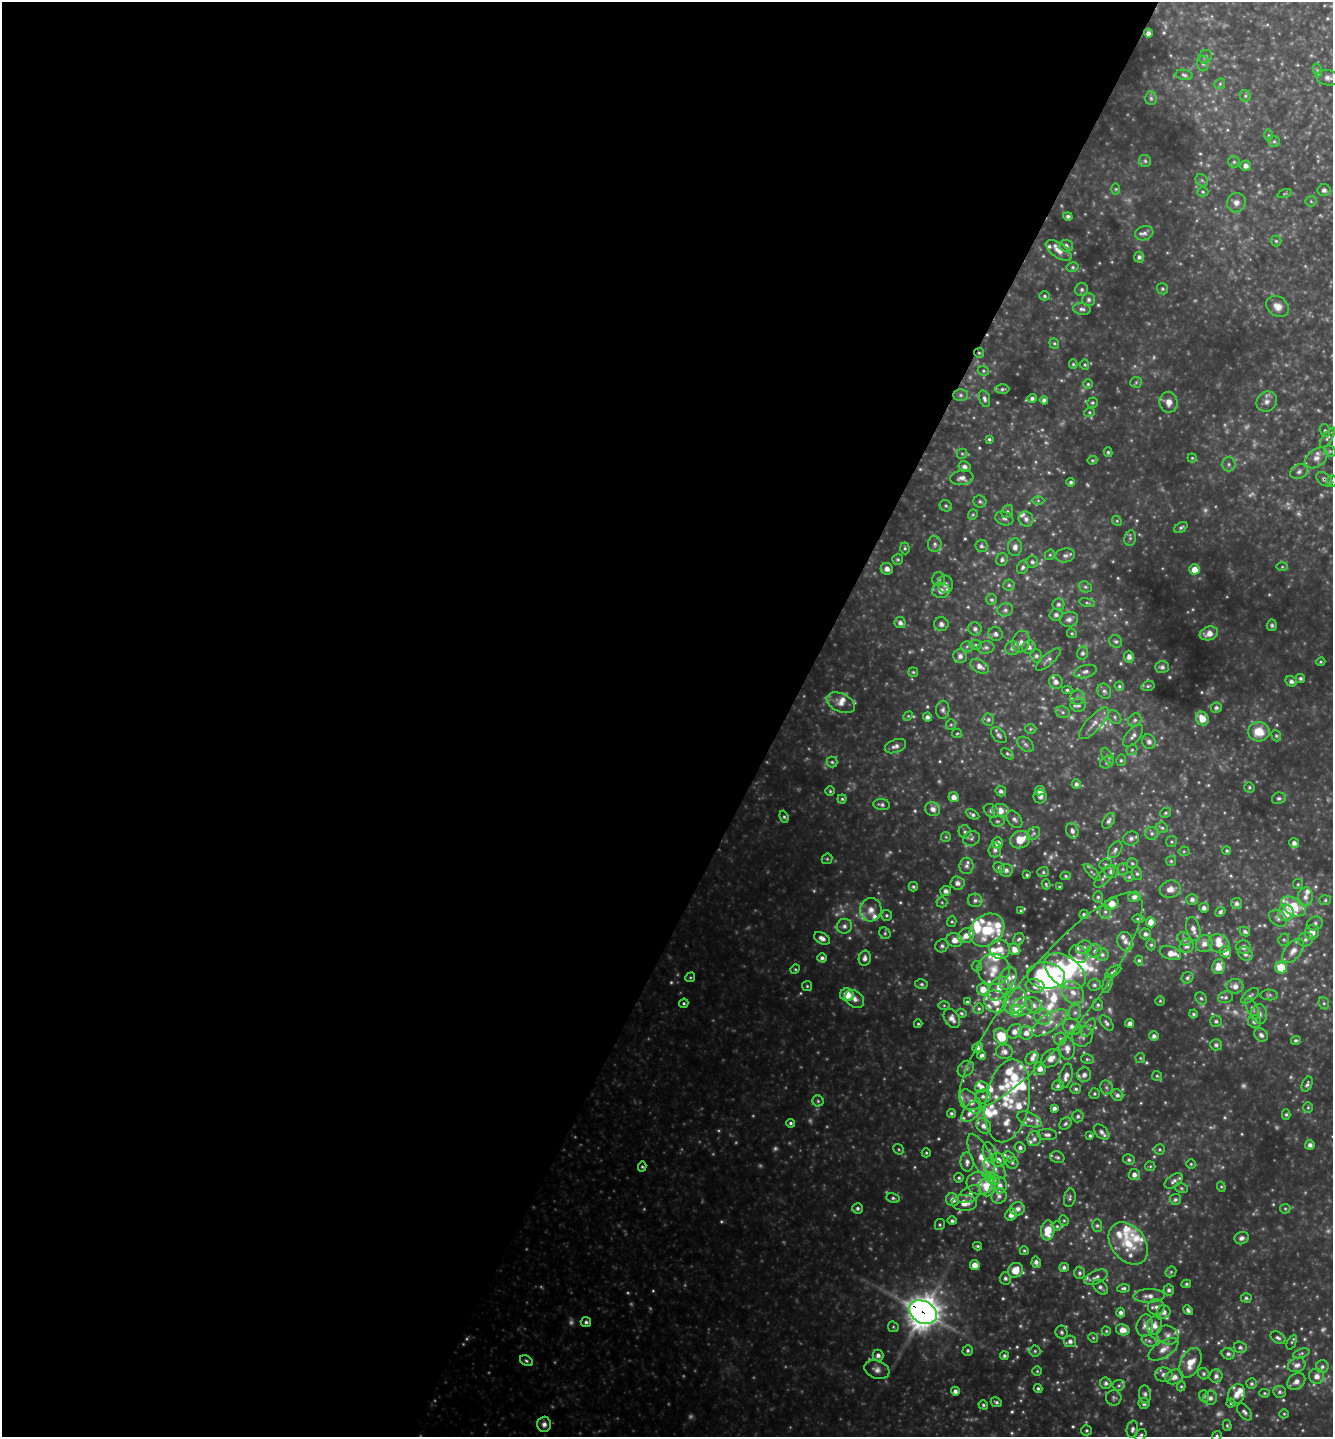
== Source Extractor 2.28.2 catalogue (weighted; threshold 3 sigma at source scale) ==
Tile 5 of 4 x 4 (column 1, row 2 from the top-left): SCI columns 147-1477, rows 2873-4307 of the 5754 x 5745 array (HDU 1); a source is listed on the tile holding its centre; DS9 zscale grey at full resolution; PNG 1335 x 1439 px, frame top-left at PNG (2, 2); each listed source drawn as its Kron ellipse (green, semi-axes under 4 px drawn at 4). Shown black and unused: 59% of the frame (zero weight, under 3 of 4 exposures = <1% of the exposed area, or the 3 px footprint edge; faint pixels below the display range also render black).
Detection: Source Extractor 2.28.2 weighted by HDU 2 'WHT'; one run over the whole footprint, this tile lists its part. Background 0.345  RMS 0.037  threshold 0.165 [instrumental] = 3 sigma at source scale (4.5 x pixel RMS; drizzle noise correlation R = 1.50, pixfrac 1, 0.05/0.05 arcsec/px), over >= 5 px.
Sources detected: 747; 75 too faint to see at this stretch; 1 inside a brighter object's white glare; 1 cosmic-ray / hot-pixel residue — neither listed nor drawn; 90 inside a brighter listed object's ellipse — not listed separately; of the other 580, all 500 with FLUX_AUTO >= 4.84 (the completeness limit of this list) listed and drawn (80 fainter detections not listed), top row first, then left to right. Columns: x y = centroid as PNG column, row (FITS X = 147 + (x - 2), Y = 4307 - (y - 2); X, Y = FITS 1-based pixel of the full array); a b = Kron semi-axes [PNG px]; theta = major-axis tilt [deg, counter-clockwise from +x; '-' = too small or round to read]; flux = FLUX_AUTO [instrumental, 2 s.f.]
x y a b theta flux
1148 33 4 4 - 17
1205 57 7 6 - 10
1203 63 8 6 -90 9.5
1317 70 7 4 -72 6.8
1184 75 8 5 -10 9.1
1328 78 12 7 -10 17
1220 84 6 5 - 6
1245 96 6 5 - 7.3
1151 98 7 6 - 8
1269 135 6 4 89 4.9
1274 141 6 5 - 8
1145 161 6 6 - 9
1234 162 5 5 - 6.6
1246 166 5 5 - 17
1202 180 7 5 -44 7.9
1116 189 6 4 89 5.3
1324 190 6 6 - 12
1203 192 6 4 0 5.4
1284 194 7 3 19 5.6
1311 201 5 5 - 5.7
1236 203 10 9 - 24
1068 216 5 4 - 9.6
1144 233 9 7 17 15
1276 241 5 5 - 6.6
1066 246 7 6 - 14
1059 250 15 7 -34 33
1139 257 5 5 - 10
1073 267 6 5 - 7.2
1082 289 7 6 - 11
1162 289 5 5 - 6.6
1045 296 5 4 - 7.1
1089 299 6 6 - 12
1278 306 12 9 -37 35
1082 309 9 6 -7 13
1054 344 6 4 -68 5.7
979 353 5 5 - 6.2
1073 364 5 4 - 5.5
1085 365 5 4 - 5.1
983 371 6 4 -21 5.7
1136 382 6 5 - 6.7
1088 384 5 5 - 6.1
1002 389 7 4 2 7.3
961 395 7 6 - 9.2
1032 398 5 4 - 11
984 399 9 5 -74 12
1044 400 4 4 - 14
1169 402 10 9 - 31
1267 402 11 9 49 23
1092 403 5 5 - 6
1089 412 5 4 - 5.6
1325 431 6 5 - 7
1327 438 12 4 57 11
989 439 4 3 - 6.3
1330 451 6 5 - 6.2
1108 452 5 4 - 6.7
962 454 5 5 - 5.9
1192 458 4 4 - 4.9
1316 458 13 8 39 28
1092 460 5 4 - 5.2
1229 464 7 7 - 11
964 466 6 5 - 14
1299 472 9 7 25 15
962 478 11 7 6 20
1324 479 9 6 -38 12
1332 481 6 5 - 6.9
1071 482 4 4 - 8.8
980 501 6 6 - 8.8
1038 501 6 4 0 6.3
946 506 6 5 - 7
1007 511 7 5 69 9.5
973 515 6 4 68 5.3
1004 518 9 6 -21 12
1026 519 8 7 - 17
1117 521 5 4 - 5.3
1181 527 7 4 32 7.8
1130 538 8 5 80 9.1
935 544 8 6 89 12
981 546 6 6 - 9.6
1015 547 9 7 87 18
905 548 6 4 -87 6.7
1050 555 5 5 - 5.6
1065 555 10 7 9 13
898 559 5 5 - 6.9
1002 560 6 5 - 12
1032 562 6 6 - 11
1023 567 7 5 66 9.8
1282 567 6 4 1 5.2
887 569 6 5 - 22
1194 569 5 5 - 38
939 579 7 6 - 11
945 584 9 7 -84 20
1009 585 5 5 - 7.8
1085 587 7 5 -20 7.8
941 591 8 7 - 28
992 600 5 5 - 8.1
1087 603 8 3 -13 6.3
1058 604 6 6 - 10
1005 610 8 6 15 14
1056 615 6 6 - 11
1069 619 9 7 9 17
900 623 5 5 - 16
941 624 7 7 - 13
1272 625 6 5 - 7.8
975 629 7 6 - 14
1072 633 5 4 - 5.6
1209 633 9 6 17 35
996 634 7 6 - 12
1116 641 7 6 - 8.5
1021 642 11 8 73 22
976 645 6 5 - 6.4
967 647 6 6 - 9.3
986 647 8 6 5 11
1029 647 7 6 - 15
1012 648 7 7 - 15
1082 653 6 5 - 10
960 656 7 7 - 18
1036 656 7 5 -73 9.6
1129 657 6 5 - 19
1048 659 15 5 41 16
1321 662 5 4 - 4.9
980 666 10 6 -31 27
1162 667 7 6 - 12
1085 671 11 6 15 16
913 672 5 5 - 5.5
1300 678 4 4 - 9.4
1291 681 6 5 - 14
1056 682 7 6 - 17
1119 686 5 4 - 7.1
1148 686 7 4 16 6.1
1067 690 5 4 - 7
1104 691 8 6 -60 12
1077 697 7 7 - 15
841 703 15 9 -25 37
1078 705 7 7 - 14
1216 708 5 5 - 10
943 710 9 6 86 12
1063 712 7 5 -22 9.8
908 716 5 4 - 5.3
927 717 4 4 - 14
1115 717 8 5 -44 9.4
988 719 6 6 - 10
1202 719 7 6 - 56
1135 720 7 6 - 12
1094 723 20 7 47 33
951 724 5 5 - 6
1030 729 6 5 - 5.7
1259 732 11 10 - 81
957 733 5 4 - 4.9
999 735 9 6 -47 11
1133 736 13 6 50 19
1276 736 6 4 -67 6
1149 742 7 6 - 13
1026 744 9 6 -40 11
895 746 11 6 21 20
1132 750 6 5 - 6.2
1007 754 7 4 -37 6.8
1107 756 9 5 -55 8.8
1121 760 6 4 76 6.7
832 762 5 5 - 7.1
1107 762 7 6 - 9.6
1076 784 5 4 - 11
1249 787 5 5 - 6.3
830 791 5 4 - 6.1
1001 791 5 5 - 13
1040 791 5 4 - 22
954 797 5 5 - 24
1040 797 7 6 - 14
1279 798 7 5 21 8.7
842 799 4 4 - 6.3
882 804 8 5 -7 11
933 809 7 7 - 23
1000 810 8 6 -7 47
991 811 8 6 -35 13
1165 813 5 4 - 6.6
972 814 7 4 -29 10
784 817 6 4 -69 7.1
1014 819 10 6 -51 15
997 821 7 5 -12 7.9
1109 821 9 5 57 14
1162 828 6 5 - 7.4
1072 831 8 6 -68 14
965 832 6 6 - 9.1
1152 833 6 6 - 9.7
1033 834 7 5 45 8.2
946 837 5 5 - 5.1
972 838 8 7 - 12
1131 838 8 7 - 14
1020 840 10 8 22 71
1171 842 5 5 - 5.8
998 843 5 5 - 28
1294 843 5 4 - 16
995 850 7 6 - 16
1115 850 9 6 55 12
1184 851 5 5 - 5.1
1227 851 4 4 - 6.6
827 859 6 5 - 5.7
1171 861 5 5 - 5.5
1132 863 5 5 - 6.5
1105 864 6 5 - 6.2
967 866 8 7 - 14
999 868 6 5 - 11
1123 869 5 5 - 6.2
1006 870 6 6 - 16
1043 872 6 5 - 7.3
1092 872 11 4 -45 7.6
1111 872 6 6 - 17
1137 874 6 5 - 7.3
1027 875 4 3 - 5.3
1066 876 5 4 - 6.3
1104 876 13 6 50 16
1129 877 5 5 - 5.2
957 883 7 6 - 18
1046 884 5 3 - 5.4
1298 884 5 5 - 5.6
913 887 5 4 - 7.4
1059 887 3 3 - 5.3
1170 889 10 8 14 28
946 891 5 5 - 16
1098 897 6 5 - 7.7
1134 897 6 5 - 15
1305 897 9 7 81 25
1192 899 5 5 - 15
975 900 7 7 - 12
1325 900 6 5 - 7
942 902 5 5 - 5.8
1236 903 5 5 - 14
1111 904 7 5 38 47
1293 906 13 8 -31 170
1204 908 5 4 - 11
871 910 11 10 - 32
1021 911 4 4 - 5
1105 912 7 6 - 11
1220 912 5 4 - 9.8
1286 913 8 8 - 80
1084 914 4 4 - 7.9
887 915 5 5 - 7.7
1278 918 10 7 -39 17
1138 919 6 3 -6 6.7
952 922 5 4 - 5.4
1151 922 5 5 - 44
1315 923 8 6 21 12
844 926 7 7 - 16
1193 929 12 6 -76 22
987 930 19 15 38 150
1245 931 5 4 - 11
1312 932 7 7 - 36
885 933 6 5 - 7.6
1145 934 5 5 - 13
966 936 8 7 - 30
822 938 8 5 -29 21
1019 939 6 5 - 7.6
1184 939 7 5 -45 10
1305 939 8 7 - 14
954 940 8 7 - 32
1284 940 6 5 - 7.3
1125 942 9 7 -73 18
1204 944 8 8 - 27
1219 944 11 9 -26 40
1151 945 5 4 - 6.3
942 946 7 6 - 12
1187 946 7 7 - 21
1084 947 8 6 24 13
1243 947 7 7 - 14
1000 949 10 9 - 36
1015 949 6 5 - 30
1095 951 7 6 - 12
1293 951 14 8 51 31
1226 952 6 5 - 39
1170 953 11 6 -21 32
1078 954 10 8 -45 17
1245 954 7 6 - 17
1102 955 6 6 - 11
822 958 4 4 - 12
865 958 7 6 - 16
1139 960 5 4 - 6.3
977 966 5 5 - 6
1219 967 7 6 - 44
1281 968 6 5 - 95
795 969 5 4 - 4.8
994 969 16 15 - 67
1065 971 23 14 -36 350
1113 972 9 4 32 9.1
1046 976 19 13 -7 660
690 977 5 4 - 5.2
1008 978 12 8 65 40
1187 978 6 5 - 9.4
921 984 6 5 - 7.8
1108 984 9 4 73 8.7
1094 985 6 5 - 9.3
807 986 5 5 - 6.1
1035 986 9 6 -10 24
1235 986 8 7 - 26
983 989 6 6 - 40
999 989 13 9 57 42
1073 992 12 10 -46 43
847 995 7 6 - 74
1269 995 8 5 -4 7.8
1250 996 10 5 39 12
1226 997 8 6 13 10
1201 998 6 5 - 7.2
855 999 10 8 -39 22
1015 1001 14 10 58 39
1051 1001 137 35 51 770
1160 1001 5 5 - 5.4
967 1002 4 3 - 6.7
996 1002 12 10 -43 45
684 1003 5 4 - 6.4
1324 1003 6 5 - 7.6
944 1005 6 4 0 5.1
1034 1005 9 7 -46 20
1098 1005 6 5 - 8.3
1023 1006 10 9 - 29
1252 1008 11 5 -63 14
979 1009 5 5 - 6.7
1016 1011 6 6 - 95
1075 1012 8 6 74 12
961 1013 5 4 - 5.5
1193 1014 4 4 - 7.9
1259 1014 10 8 -79 18
1042 1016 9 8 - 23
952 1019 10 7 -58 22
1216 1021 6 5 - 9.7
1255 1021 6 6 - 17
1049 1023 20 8 34 53
1107 1023 9 5 -51 12
1130 1023 4 4 - 16
918 1024 4 3 - 4.9
1072 1027 9 7 -29 22
1089 1028 10 5 59 12
1015 1031 8 6 39 25
1026 1033 7 6 - 24
1261 1035 7 6 - 13
1001 1036 8 6 -58 98
1082 1036 10 10 - 22
1154 1036 5 5 - 13
1060 1039 6 6 - 9.3
1296 1040 5 4 - 6.6
1216 1045 6 5 - 11
978 1047 5 4 - 15
1067 1048 11 7 -88 29
1004 1052 8 7 - 19
982 1055 4 4 - 10
1032 1058 7 5 41 16
1051 1058 10 8 38 33
1140 1058 5 4 - 4.9
1087 1059 6 5 - 6.6
966 1069 9 7 40 13
1040 1069 6 6 - 26
1084 1075 7 6 - 20
1066 1076 12 6 77 25
1157 1076 5 5 - 5.6
1307 1084 8 5 67 9.7
1058 1086 6 5 - 11
982 1087 6 5 - 18
1106 1087 7 6 - 10
1076 1089 5 5 - 7.7
1095 1094 5 5 - 6.4
1117 1095 6 5 - 13
983 1096 8 7 - 16
818 1101 5 5 - 7
1007 1101 42 22 80 190
971 1102 14 8 -52 35
1308 1107 5 5 - 5.3
1054 1108 4 4 - 13
971 1112 12 7 51 38
951 1113 5 4 - 8.3
1286 1114 5 4 - 6.1
1078 1116 6 5 - 9.8
1029 1119 13 6 -23 20
790 1123 4 4 - 7.6
1065 1123 7 5 44 9.8
984 1126 8 7 - 23
1102 1132 9 6 -45 15
1047 1135 9 5 -4 13
1090 1136 4 4 - 7.4
1034 1139 7 7 - 14
1310 1145 5 5 - 13
1020 1148 5 5 - 12
898 1149 6 4 -39 5.5
1159 1149 5 5 - 5.7
926 1153 4 4 - 5.1
990 1153 11 6 -74 16
981 1157 25 9 -65 67
1009 1157 6 5 - 10
1057 1157 7 5 -20 9.1
998 1160 7 6 - 27
1129 1160 6 5 - 8.5
967 1162 9 6 -89 19
1012 1163 6 6 - 8.3
1191 1164 5 5 - 5.6
1150 1166 5 5 - 5.1
642 1167 5 4 - 5.8
995 1169 13 8 -42 27
1134 1174 5 5 - 18
959 1178 5 4 - 6.8
993 1179 7 5 -35 27
1174 1181 10 6 35 14
979 1183 12 11 - 42
1000 1185 8 7 - 24
987 1187 9 8 - 99
1221 1187 5 4 - 5.3
1181 1188 6 5 - 6.1
969 1194 12 7 31 26
999 1196 8 7 - 16
893 1198 7 5 -11 8
1070 1198 9 5 77 9.3
1175 1199 5 5 - 9.4
952 1200 7 6 - 24
965 1203 12 8 0 45
857 1208 5 5 - 10
1017 1209 7 6 - 20
1285 1209 5 4 - 5.4
1011 1215 6 5 - 23
1064 1220 5 4 - 5.2
952 1221 4 4 - 9.9
940 1225 5 5 - 6.1
1097 1225 6 5 - 8.5
1057 1226 5 5 - 5.7
1048 1230 10 6 84 76
1242 1238 7 6 - 14
1128 1243 23 16 -51 120
977 1246 4 3 - 5.6
1024 1251 4 4 - 5.9
1036 1262 6 4 -78 15
975 1265 5 5 - 38
1064 1267 5 4 - 10
1015 1270 8 7 - 64
1171 1272 6 5 - 6
1079 1273 6 5 - 9.1
1096 1277 12 6 24 17
1005 1278 6 6 - 11
1186 1284 5 3 - 5.7
1100 1287 9 5 -46 11
1124 1288 6 4 7 8.4
1169 1290 5 5 - 11
1149 1296 15 7 2 26
1246 1298 5 4 - 7.7
1156 1307 8 8 - 18
1188 1310 5 4 - 11
923 1312 14 11 -30 7600
1121 1312 5 4 - 13
1164 1312 7 6 - 20
586 1322 5 5 - 11
1154 1325 9 7 82 27
1145 1326 11 8 78 20
893 1327 5 5 - 5.8
1123 1330 7 5 -14 32
1106 1331 4 4 - 5
1062 1332 6 6 - 9.7
1168 1335 11 9 -22 23
1093 1338 5 4 - 5
1278 1338 8 5 -32 11
1070 1341 6 6 - 16
1149 1341 8 5 -29 8.9
1292 1342 8 4 65 5.6
1240 1347 6 5 - 9.8
1163 1349 17 8 32 35
968 1350 5 5 - 8.2
1035 1351 5 5 - 7.1
1301 1353 9 4 19 7
1228 1354 6 5 - 11
878 1355 6 5 - 16
1004 1356 4 4 - 8.8
526 1361 7 4 -32 7.6
1190 1363 16 9 64 55
1297 1365 9 7 20 19
1322 1367 6 6 - 11
877 1370 13 9 -20 24
1037 1371 4 4 - 4.9
1204 1374 6 5 - 7.5
1164 1375 9 7 -8 19
1216 1376 7 6 - 16
1317 1376 8 7 - 28
1174 1377 9 7 19 23
1296 1381 10 7 37 23
1106 1383 6 5 - 12
1251 1384 5 5 - 8.2
1119 1385 6 5 - 7.6
1181 1386 5 4 - 4.9
1038 1388 4 4 - 7.5
955 1391 4 4 - 15
1280 1392 6 6 - 9.8
1264 1393 5 4 - 5.2
1145 1394 9 6 -85 12
1237 1394 10 8 69 30
1204 1396 6 5 - 8.3
1114 1398 8 7 - 11
1210 1398 7 6 - 15
996 1402 6 4 -26 8.5
1144 1403 5 5 - 14
1231 1403 4 4 - 5.9
983 1405 5 4 - 7
1244 1412 10 5 -51 14
1284 1414 5 4 - 5.1
544 1424 7 7 - 18
1227 1425 5 4 - 5.5
1132 1429 8 5 82 13
1086 1430 5 5 - 7
1141 1435 6 5 - 8.4
1217 1436 5 4 - 6.3
Overlapping masked pixels (flux is a lower limit): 3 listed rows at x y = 979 353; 1324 479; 923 1312
Isophote crosses this tile's border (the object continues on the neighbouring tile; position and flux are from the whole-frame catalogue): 3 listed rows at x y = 1332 481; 1141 1435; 1217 1436